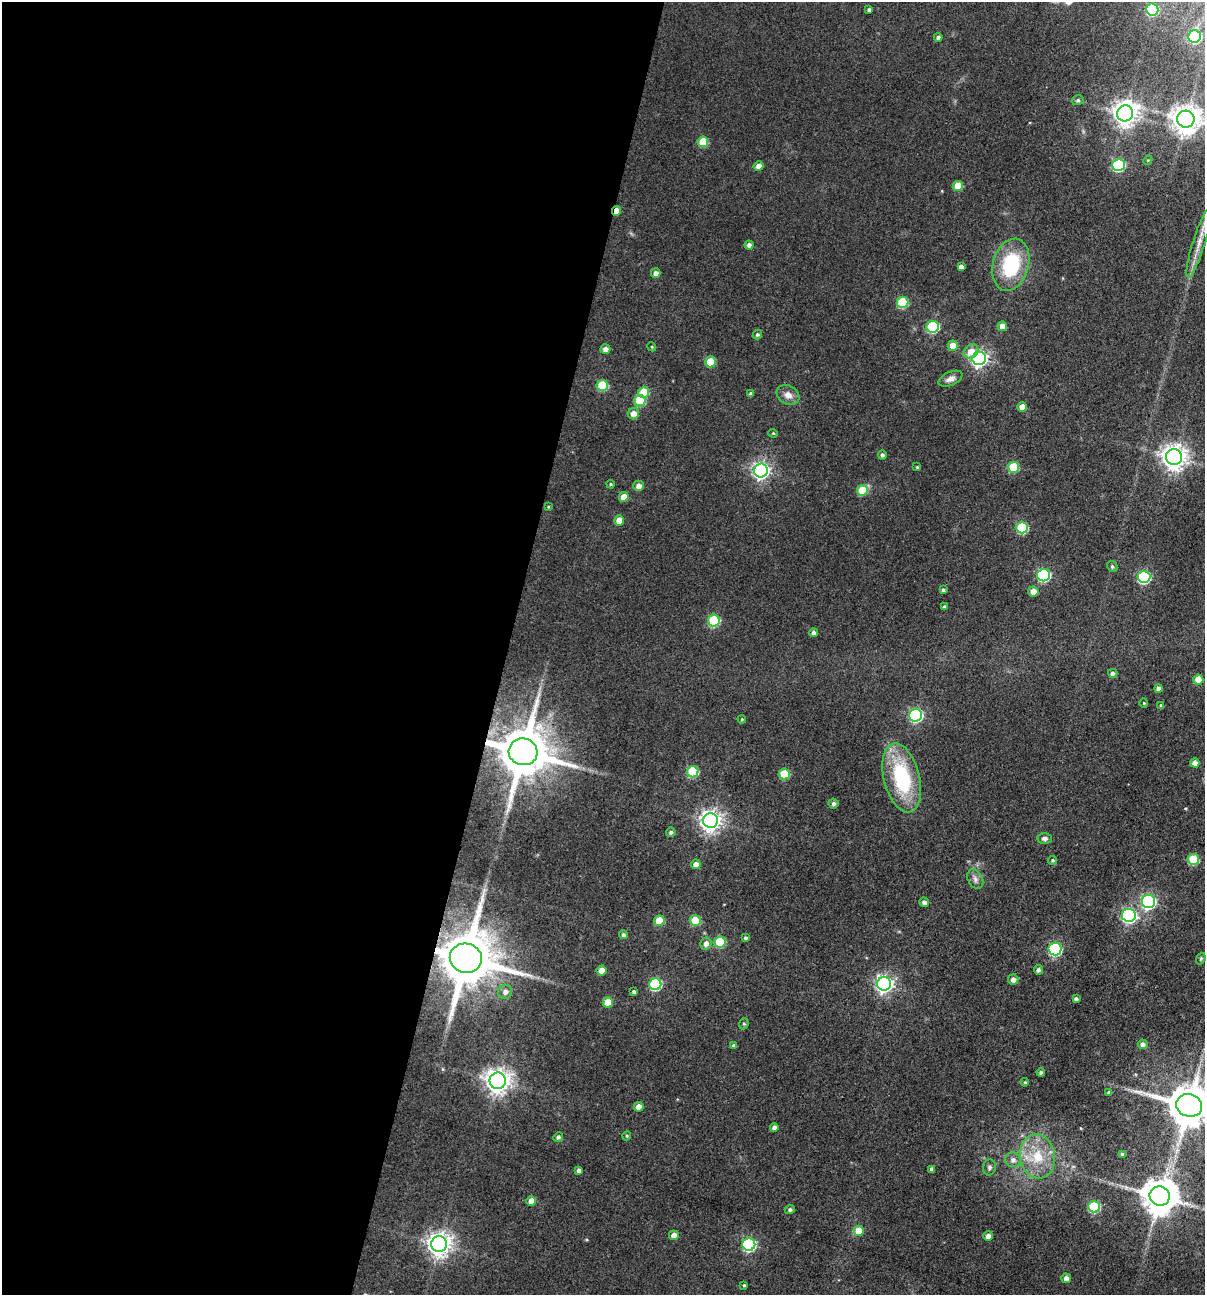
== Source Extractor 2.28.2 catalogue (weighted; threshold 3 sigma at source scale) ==
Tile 5 of 4 x 4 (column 1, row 2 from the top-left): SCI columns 129-1331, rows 2587-3879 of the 5193 x 5174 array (HDU 1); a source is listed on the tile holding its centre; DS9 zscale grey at full resolution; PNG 1207 x 1297 px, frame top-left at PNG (2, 2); each listed source drawn as its Kron ellipse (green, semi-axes under 4 px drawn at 4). Shown black and unused: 42% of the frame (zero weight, under 3 of 4 exposures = <1% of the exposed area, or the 3 px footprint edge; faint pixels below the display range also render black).
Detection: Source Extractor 2.28.2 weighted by HDU 2 'WHT'; one run over the whole footprint, this tile lists its part. Background 0.174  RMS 0.0098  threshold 0.0439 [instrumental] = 3 sigma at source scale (4.5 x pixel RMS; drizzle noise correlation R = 1.50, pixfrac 1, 0.05/0.05 arcsec/px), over >= 5 px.
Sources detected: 127; all 127 listed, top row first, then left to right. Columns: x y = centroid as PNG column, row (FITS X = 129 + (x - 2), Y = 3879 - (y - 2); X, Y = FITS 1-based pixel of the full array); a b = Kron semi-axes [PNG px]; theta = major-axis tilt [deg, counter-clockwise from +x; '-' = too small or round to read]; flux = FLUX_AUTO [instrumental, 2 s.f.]
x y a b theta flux
1152 9 6 6 - 84
869 10 4 3 - 2.6
1195 36 6 6 - 100
938 37 4 4 - 2.8
1078 100 6 5 - 1.9
1125 113 8 8 - 890
1186 119 9 8 - 1300
703 142 5 5 - 32
1148 160 5 3 - 0.93
1119 165 6 6 - 110
759 166 5 4 - 7.1
958 186 5 5 - 20
616 211 5 4 - 12
1199 243 35 6 73 14
749 245 4 4 - 3.3
1011 265 26 18 75 68
961 267 4 4 - 4.6
656 273 5 4 - 4.4
902 302 6 5 - 61
1002 326 5 5 - 9.9
933 327 6 6 - 88
757 335 5 4 - 1.9
953 346 5 5 - 13
652 347 4 3 - 0.93
605 349 5 4 - 5.1
971 351 8 6 37 11
979 358 7 6 - 360
710 362 5 5 - 34
950 379 13 6 24 5.5
602 386 6 5 - 52
644 392 5 5 - 28
751 394 4 3 - 2.9
788 395 12 9 -30 6.9
640 401 6 5 - 51
1022 407 5 4 - 9.7
633 414 6 5 - 7.9
773 433 4 4 - 1.1
882 455 4 4 - 2.7
1174 457 8 8 - 920
917 467 3 3 - 1
1013 467 5 5 - 52
761 471 7 7 - 380
611 484 4 3 - 1.1
638 486 5 5 - 5.7
862 490 5 5 - 33
624 497 5 5 - 13
548 507 4 3 - 0.86
619 520 5 4 - 12
1022 528 6 6 - 74
1112 566 6 5 - 1.8
1043 575 6 6 - 140
1144 577 6 6 - 130
943 590 4 4 - 1.7
1033 591 5 5 - 8.2
944 607 4 3 - 2.9
714 621 6 5 - 76
814 633 4 4 - 3.6
1113 673 4 4 - 3.6
1198 680 5 5 - 16
1159 689 4 4 - 4.4
1144 703 4 4 - 1.1
1161 706 4 4 - 2.1
915 715 6 6 - 170
742 719 4 4 - 1
523 752 14 13 - 6100
1195 763 5 4 - 5.5
693 772 5 5 - 60
784 774 5 5 - 37
902 778 35 18 -76 85
833 803 5 5 - 2.9
711 821 7 7 - 620
671 832 5 4 - 2.4
1045 838 7 5 -1 3
1193 859 5 5 - 49
1053 860 4 4 - 1.5
696 864 5 5 - 5.3
975 879 10 7 -64 4.1
1148 901 6 6 - 210
924 902 5 4 - 3.8
1129 915 7 6 - 220
695 920 5 5 - 34
659 921 5 5 - 28
623 934 4 4 - 1.9
745 938 4 4 - 1.8
720 942 5 5 - 48
706 943 6 5 - 5.1
1055 949 6 6 - 120
466 958 16 14 -11 7700
1201 959 6 4 70 1.3
602 970 5 5 - 11
1038 970 5 4 - 2.6
1013 979 5 5 - 5.5
655 984 6 6 - 94
884 984 7 7 - 370
505 992 7 7 - 5
634 992 3 3 - 2
1076 999 4 4 - 2.8
608 1002 5 5 - 19
744 1024 6 4 70 1.6
1143 1044 5 4 - 3.7
734 1045 4 3 - 2.8
1041 1072 4 4 - 2.2
498 1081 8 8 - 900
1025 1082 4 3 - 1.1
1109 1092 4 4 - 1.7
1189 1105 13 11 -15 3800
639 1107 5 5 - 8.5
774 1127 4 4 - 4.2
627 1136 4 4 - 1.3
558 1137 5 4 - 2.5
1123 1154 4 4 - 3
1037 1157 22 17 -82 31
1013 1160 7 7 - 4.6
989 1167 8 6 80 3
932 1169 4 4 - 3.1
579 1170 4 4 - 4.1
1160 1196 10 9 - 2600
531 1201 5 5 - 9.1
1094 1207 6 5 - 73
790 1210 5 4 - 2.7
859 1231 5 5 - 21
674 1235 5 5 - 9.4
988 1236 5 4 - 6.1
439 1244 8 7 - 850
749 1245 6 6 - 160
1066 1278 5 5 - 5.3
744 1285 4 3 - 1.2
Overlapping masked pixels (flux is a lower limit): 3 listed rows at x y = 616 211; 523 752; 466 958
Isophote crosses this tile's border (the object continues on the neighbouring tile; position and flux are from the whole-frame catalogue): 2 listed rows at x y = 1186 119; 1189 1105